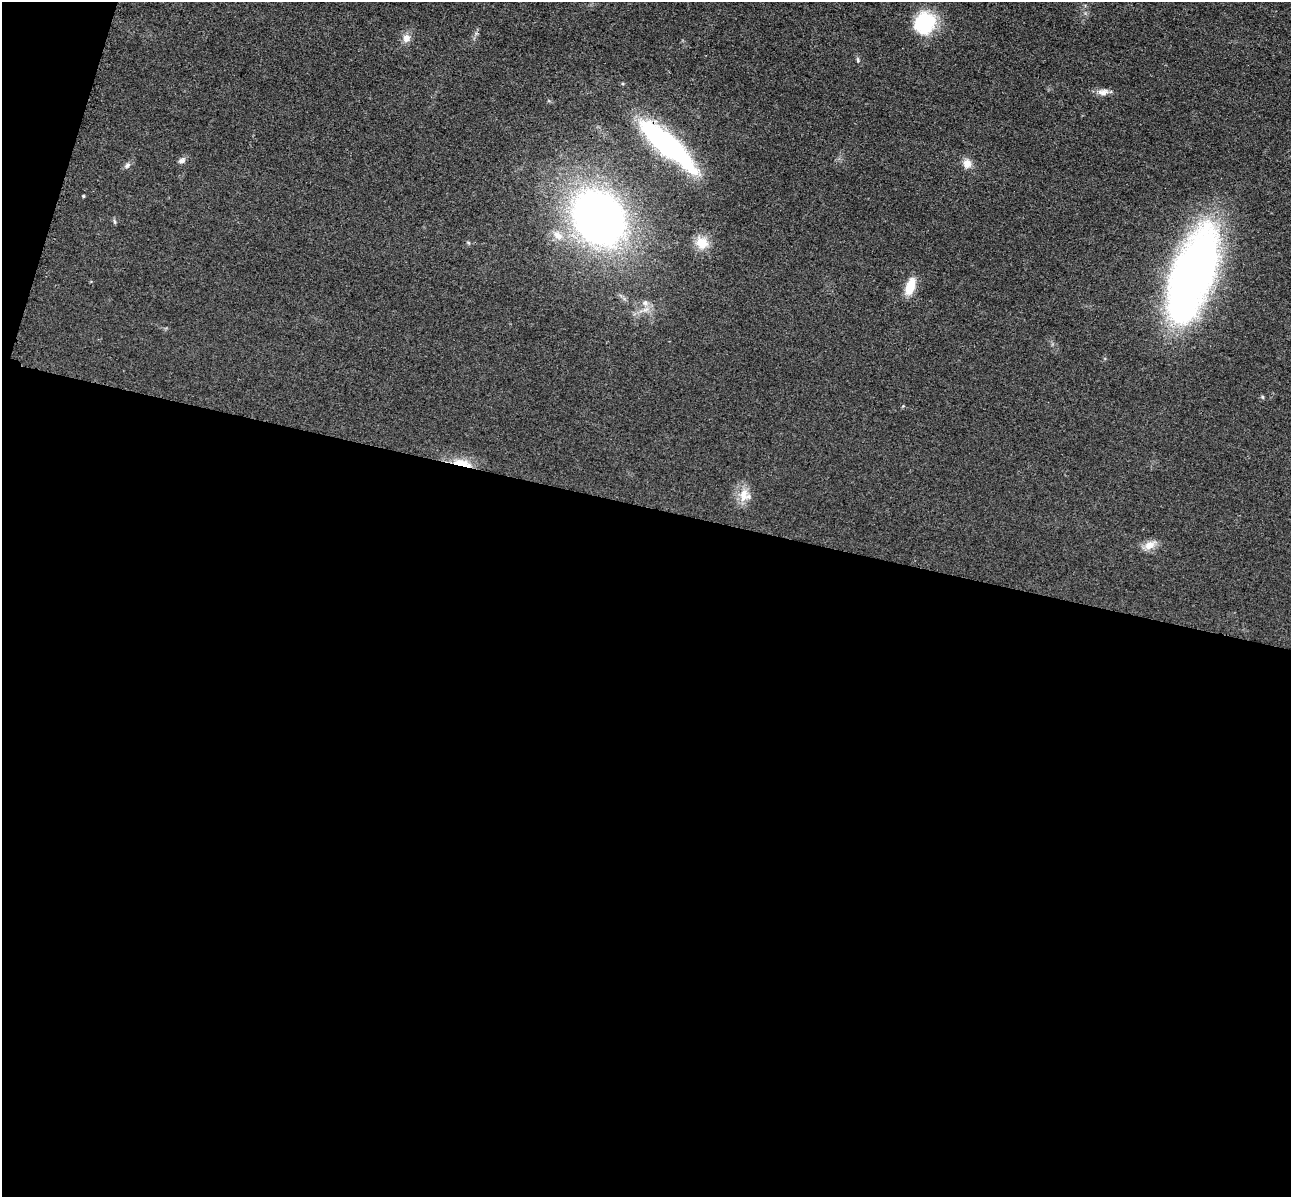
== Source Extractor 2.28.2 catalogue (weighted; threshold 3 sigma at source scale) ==
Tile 13 of 4 x 4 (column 1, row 4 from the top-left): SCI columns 173-1461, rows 396-1590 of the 5350 x 5365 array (HDU 1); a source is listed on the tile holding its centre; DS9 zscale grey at full resolution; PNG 1293 x 1199 px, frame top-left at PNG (2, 2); no overlay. Shown black and unused: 59% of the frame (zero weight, under 3 of 4 exposures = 9% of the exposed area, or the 3 px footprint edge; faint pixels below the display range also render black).
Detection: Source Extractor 2.28.2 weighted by HDU 2 'WHT'; one run over the whole footprint, this tile lists its part. Background 0.0484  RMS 0.0086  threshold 0.0389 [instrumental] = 3 sigma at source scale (4.5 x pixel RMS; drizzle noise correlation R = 1.50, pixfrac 1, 0.05/0.05 arcsec/px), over >= 5 px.
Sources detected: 20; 1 inside a brighter object's white glare — not listed; the other 19 listed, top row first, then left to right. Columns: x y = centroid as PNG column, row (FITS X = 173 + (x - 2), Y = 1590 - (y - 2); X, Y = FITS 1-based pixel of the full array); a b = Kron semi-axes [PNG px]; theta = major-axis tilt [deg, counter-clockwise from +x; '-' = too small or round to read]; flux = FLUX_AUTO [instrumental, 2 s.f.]
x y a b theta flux
924 23 24 21 57 46
406 38 10 9 - 5.9
858 60 6 4 -88 1.1
1103 92 16 8 9 5.1
667 144 64 16 -41 180
182 161 8 6 15 2.7
967 163 12 11 - 6.3
127 165 9 6 45 2.4
83 196 4 3 - 0.85
598 217 41 33 -52 570
114 222 8 3 -71 1.2
558 235 15 9 -35 7.9
702 243 13 12 - 14
1194 271 62 28 67 630
910 286 21 9 72 15
645 303 8 8 - 3.7
462 463 25 8 -12 15
744 495 21 11 83 11
1150 545 16 11 31 7.8
Overlapping masked pixels (flux is a lower limit): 2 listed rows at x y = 667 144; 462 463